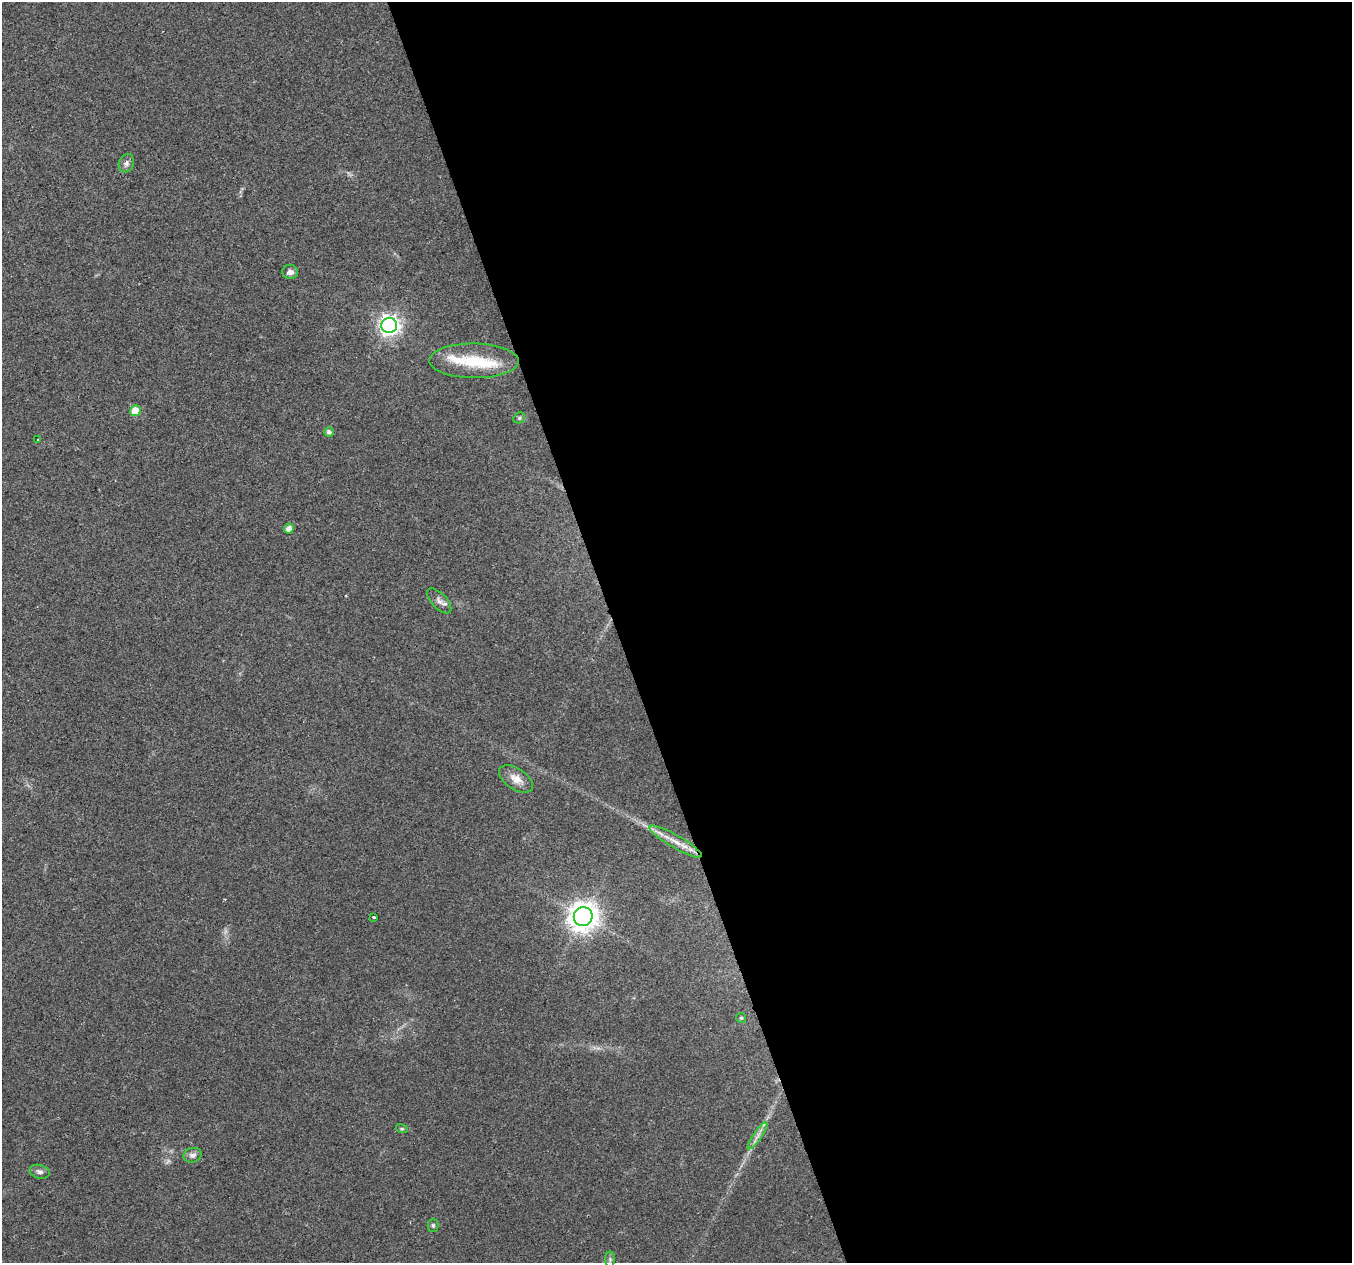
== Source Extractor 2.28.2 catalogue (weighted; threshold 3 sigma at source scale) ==
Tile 8 of 4 x 4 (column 4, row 2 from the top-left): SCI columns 4051-5400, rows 2640-3900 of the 5401 x 5226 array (HDU 1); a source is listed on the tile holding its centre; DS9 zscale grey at full resolution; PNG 1354 x 1265 px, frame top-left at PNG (2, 2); each listed source drawn as its Kron ellipse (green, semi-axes under 4 px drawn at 4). Shown black and unused: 54% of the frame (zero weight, under 2 of 3 exposures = <1% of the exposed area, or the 3 px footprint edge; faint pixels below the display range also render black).
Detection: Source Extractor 2.28.2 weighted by HDU 2 'WHT'; one run over the whole footprint, this tile lists its part. Background 0.041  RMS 0.0055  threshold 0.0249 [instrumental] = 3 sigma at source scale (4.5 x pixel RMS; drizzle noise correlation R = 1.50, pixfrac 1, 0.0396/0.0396 arcsec/px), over >= 5 px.
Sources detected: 24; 1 too faint to see at this stretch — neither listed nor drawn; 2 inside a brighter listed object's ellipse — not listed separately; the other 21 listed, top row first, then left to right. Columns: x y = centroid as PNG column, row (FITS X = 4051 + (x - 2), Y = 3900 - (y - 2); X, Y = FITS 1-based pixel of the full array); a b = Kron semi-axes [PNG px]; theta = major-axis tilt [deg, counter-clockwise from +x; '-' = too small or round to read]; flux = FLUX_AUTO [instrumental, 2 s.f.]
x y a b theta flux
126 163 9 7 65 2.1
290 272 8 7 - 2.5
389 326 8 7 - 300
474 361 45 17 0 24
135 411 5 5 - 8.5
519 418 6 5 - 1
329 432 5 4 - 1.9
38 440 3 2 - 0.76
289 529 5 4 - 3.3
439 601 16 7 -47 2.8
516 779 19 10 -33 6.1
676 842 30 6 -30 8
374 917 3 3 - 4.8
583 917 9 9 - 700
741 1018 5 5 - 0.95
402 1129 6 4 -18 0.73
757 1136 16 4 55 2.9
192 1155 9 7 16 2.4
39 1172 10 6 -14 2
433 1225 6 5 - 1
610 1259 8 5 -90 1.1
Overlapping masked pixels (flux is a lower limit): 1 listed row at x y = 676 842